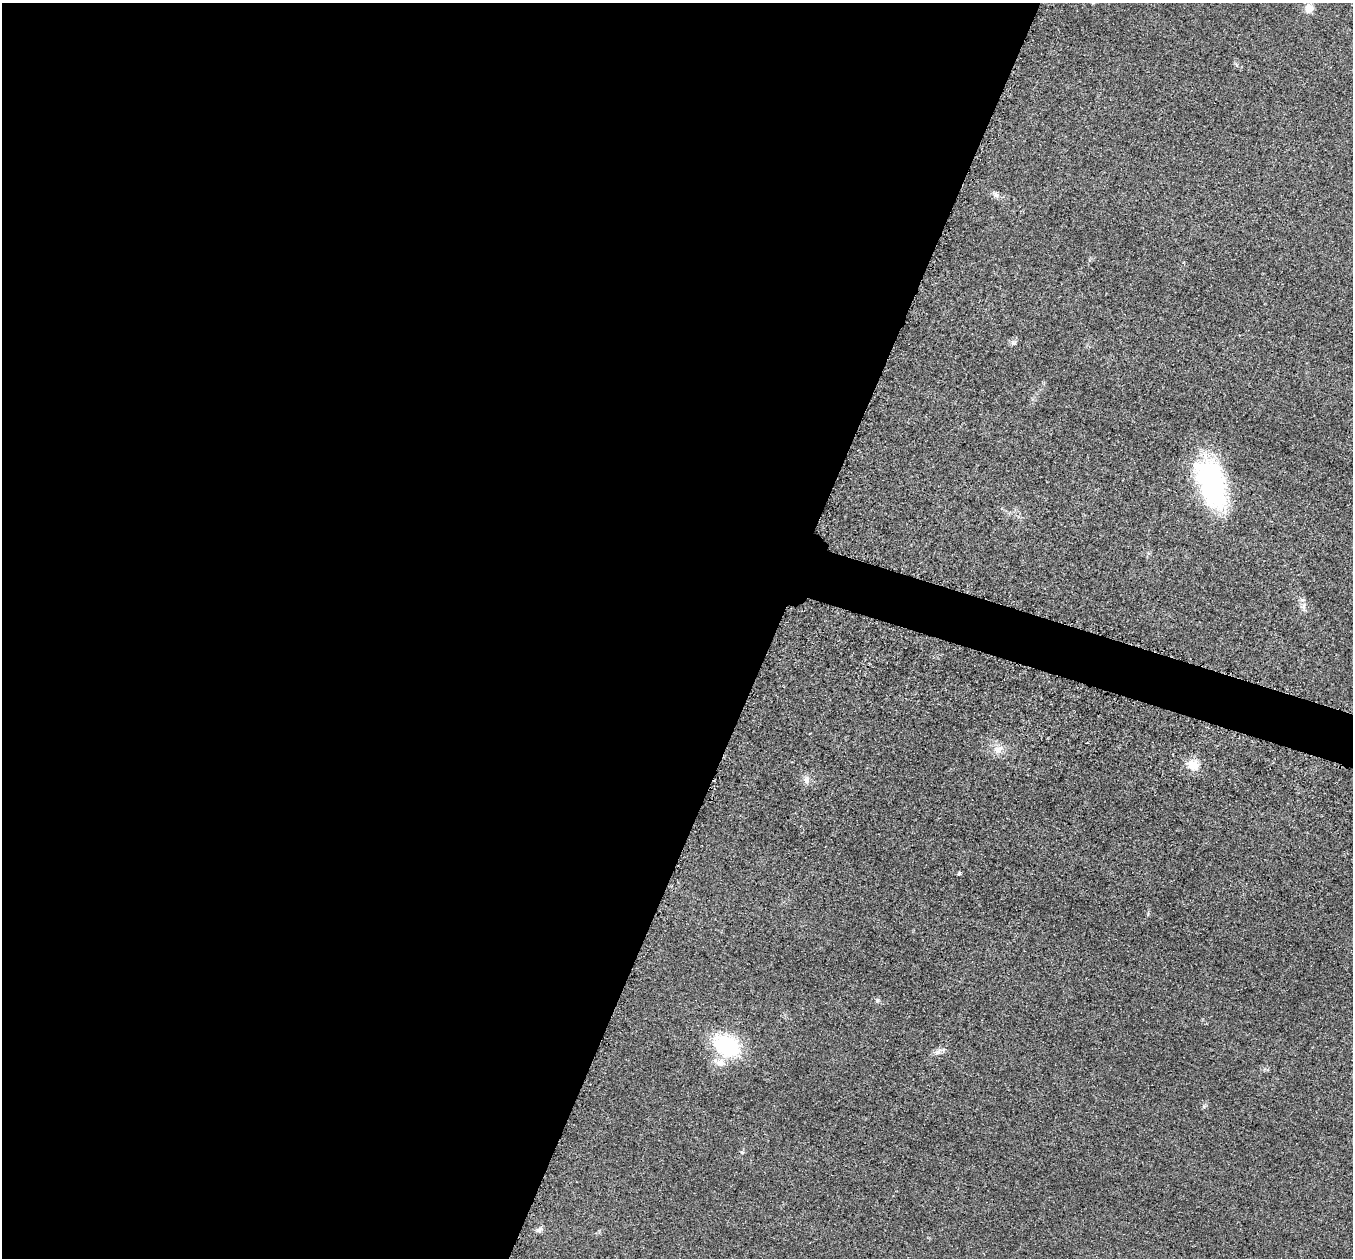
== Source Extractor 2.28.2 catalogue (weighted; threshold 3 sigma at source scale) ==
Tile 5 of 4 x 4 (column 1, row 2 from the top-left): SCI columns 34-1384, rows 2711-3966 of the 5458 x 5502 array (HDU 1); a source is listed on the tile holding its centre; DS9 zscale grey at full resolution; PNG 1355 x 1260 px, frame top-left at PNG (2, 3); no overlay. Shown black and unused: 59% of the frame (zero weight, under 3 of 5 exposures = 4% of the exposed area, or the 3 px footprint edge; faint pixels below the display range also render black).
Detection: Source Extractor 2.28.2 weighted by HDU 2 'WHT'; one run over the whole footprint, this tile lists its part. Background 0.0195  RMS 0.0052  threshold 0.0233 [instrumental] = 3 sigma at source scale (4.5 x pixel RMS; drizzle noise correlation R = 1.50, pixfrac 1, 0.05/0.05 arcsec/px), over >= 5 px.
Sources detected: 14; all 14 listed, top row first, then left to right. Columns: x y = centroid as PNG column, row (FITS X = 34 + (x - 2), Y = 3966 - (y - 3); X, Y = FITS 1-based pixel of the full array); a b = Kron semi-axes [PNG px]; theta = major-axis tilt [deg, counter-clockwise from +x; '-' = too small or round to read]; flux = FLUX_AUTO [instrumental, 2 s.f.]
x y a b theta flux
1309 8 10 10 - 4.7
996 195 9 6 -63 1.5
1013 342 9 7 25 1.5
1212 483 55 27 -72 79
1303 606 10 5 38 1.5
998 749 17 10 21 5.2
1193 765 15 12 -25 7.4
806 780 10 9 - 2.7
959 873 5 4 - 0.87
727 1046 23 16 -25 49
938 1052 14 6 30 2.6
719 1063 19 10 -16 6.1
742 1152 5 5 - 0.78
539 1230 10 7 36 1.6
Unlisted compact peaks at least as high as the median listed source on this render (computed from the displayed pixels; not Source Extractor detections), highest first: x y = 877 1000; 1204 1106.